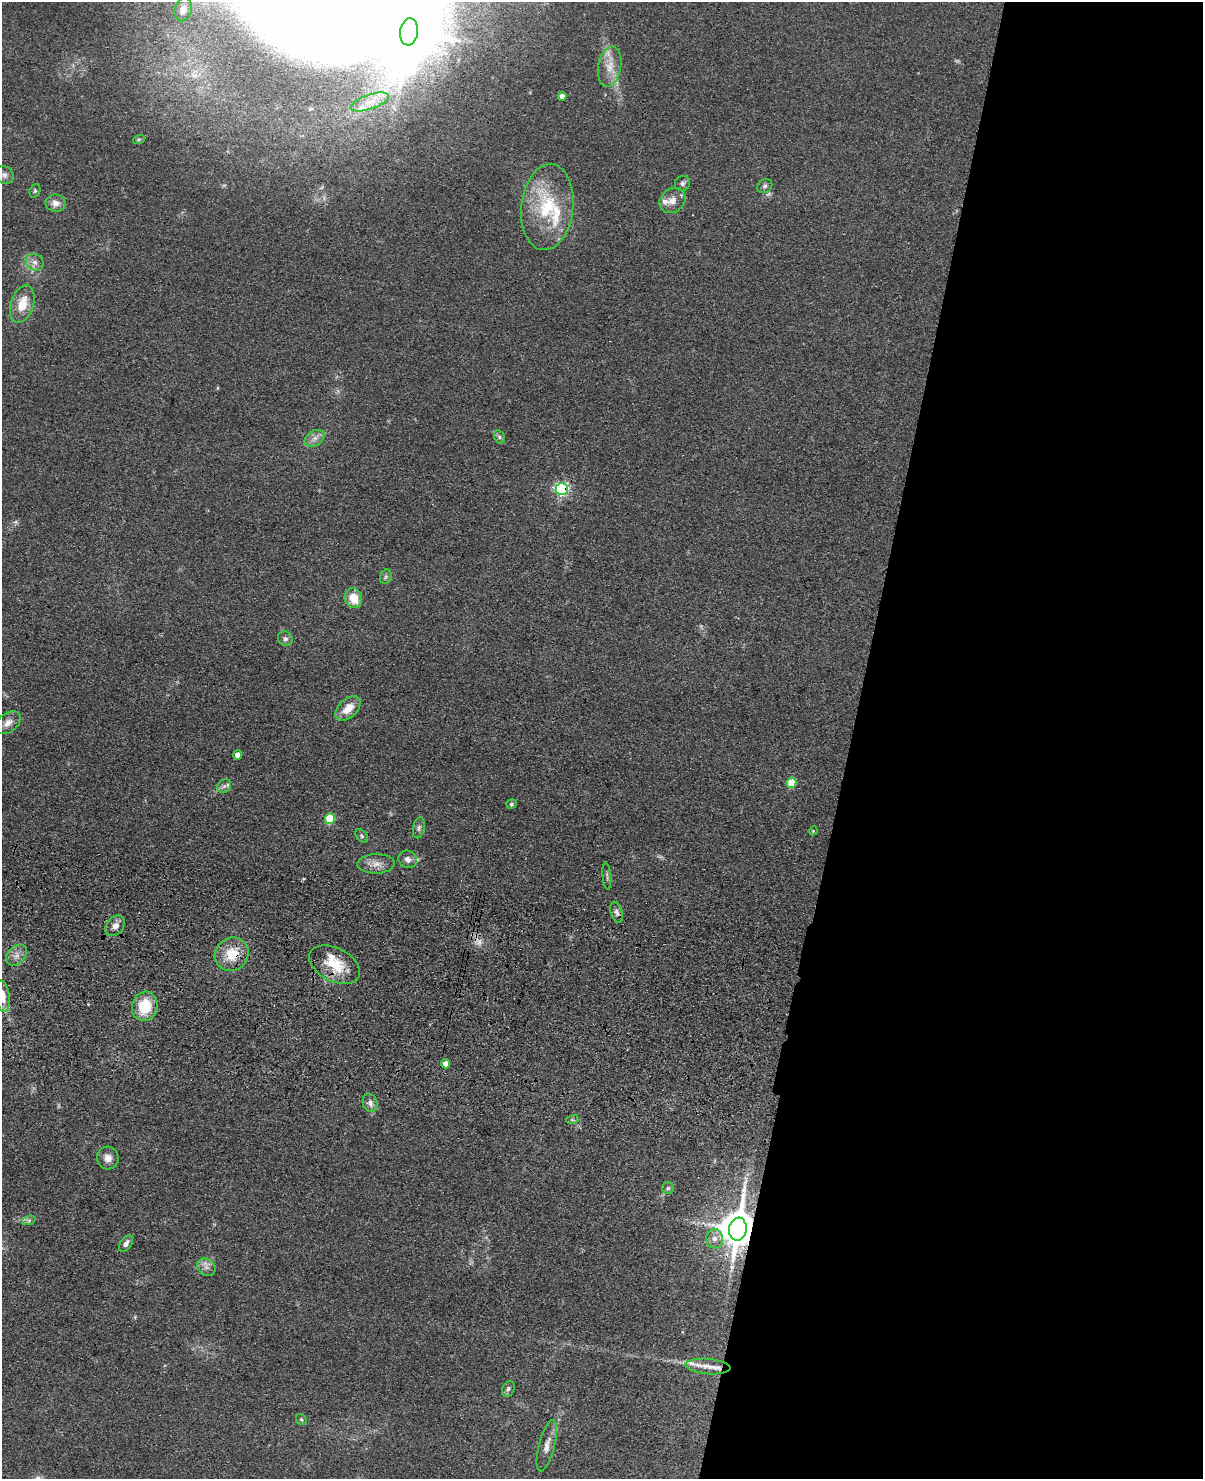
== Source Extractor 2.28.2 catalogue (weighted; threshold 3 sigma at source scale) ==
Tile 8 of 4 x 3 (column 4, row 2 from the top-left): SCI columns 3631-4831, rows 1827-3303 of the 4860 x 5015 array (HDU 1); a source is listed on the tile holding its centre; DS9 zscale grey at full resolution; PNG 1205 x 1481 px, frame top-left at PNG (2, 2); each listed source drawn as its Kron ellipse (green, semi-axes under 4 px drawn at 4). Shown black and unused: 29% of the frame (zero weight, under 3 of 4 exposures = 6% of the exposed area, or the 3 px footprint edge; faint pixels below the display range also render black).
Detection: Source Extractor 2.28.2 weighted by HDU 2 'WHT'; one run over the whole footprint, this tile lists its part. Background 0.0673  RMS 0.0078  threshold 0.0353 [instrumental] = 3 sigma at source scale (4.5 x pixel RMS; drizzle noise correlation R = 1.50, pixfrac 1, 0.05/0.05 arcsec/px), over >= 5 px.
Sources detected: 64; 2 too faint to see at this stretch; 1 inside a brighter object's white glare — neither listed nor drawn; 6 inside a brighter listed object's ellipse — not listed separately; the other 55 listed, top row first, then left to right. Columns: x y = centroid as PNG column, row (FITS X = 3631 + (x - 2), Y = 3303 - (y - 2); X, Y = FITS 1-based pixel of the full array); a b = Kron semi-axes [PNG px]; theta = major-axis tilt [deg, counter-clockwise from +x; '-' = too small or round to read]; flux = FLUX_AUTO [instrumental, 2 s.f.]
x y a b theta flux
183 10 12 8 77 6.1
409 32 13 9 83 2600
610 67 20 11 79 12
562 96 4 4 - 5.6
370 102 20 7 19 9.1
139 139 6 4 18 0.99
4 175 9 8 - 3.2
682 183 8 7 - 2.2
765 186 8 6 34 2
35 191 7 5 69 1.4
673 200 14 11 41 7.3
56 203 10 8 -7 5.6
547 207 43 26 84 53
35 262 9 8 - 4.3
22 304 19 11 71 16
499 437 7 5 -63 1.6
315 438 11 7 31 4.2
562 489 6 6 - 150
386 577 7 5 69 1.7
353 598 10 8 -69 14
285 639 7 7 - 2.5
348 708 15 9 44 11
8 723 14 9 37 6.4
238 755 5 4 - 7
791 783 5 5 - 27
224 786 7 6 - 2.6
511 804 5 4 - 1.3
330 818 5 5 - 36
419 828 10 6 79 2.4
813 831 4 3 - 0.68
362 836 8 5 -50 1.3
408 859 9 8 - 4.3
376 864 19 10 2 7.4
607 876 13 2 -85 1.3
617 912 11 6 -72 2.6
115 926 11 8 47 5.1
232 954 17 16 - 19
16 955 12 8 45 5.1
335 965 27 16 -27 24
3 996 16 7 -81 9.2
145 1006 15 13 77 23
446 1064 4 4 - 6
370 1103 9 7 -73 4.1
572 1120 6 4 17 1.2
108 1158 11 10 - 5.9
668 1188 6 6 - 1.5
29 1220 7 4 18 1.7
738 1229 11 8 81 2200
715 1239 9 8 - 4.9
126 1243 9 5 54 3
206 1267 10 8 -42 4.2
708 1366 22 7 -5 8.3
508 1389 8 6 64 2.1
301 1419 6 4 -53 1.1
547 1446 26 8 76 7.7
Overlapping masked pixels (flux is a lower limit): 4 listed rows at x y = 562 489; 115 926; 232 954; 738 1229
Isophote crosses this tile's border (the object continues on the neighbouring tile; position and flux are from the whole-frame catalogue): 2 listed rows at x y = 409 32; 3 996